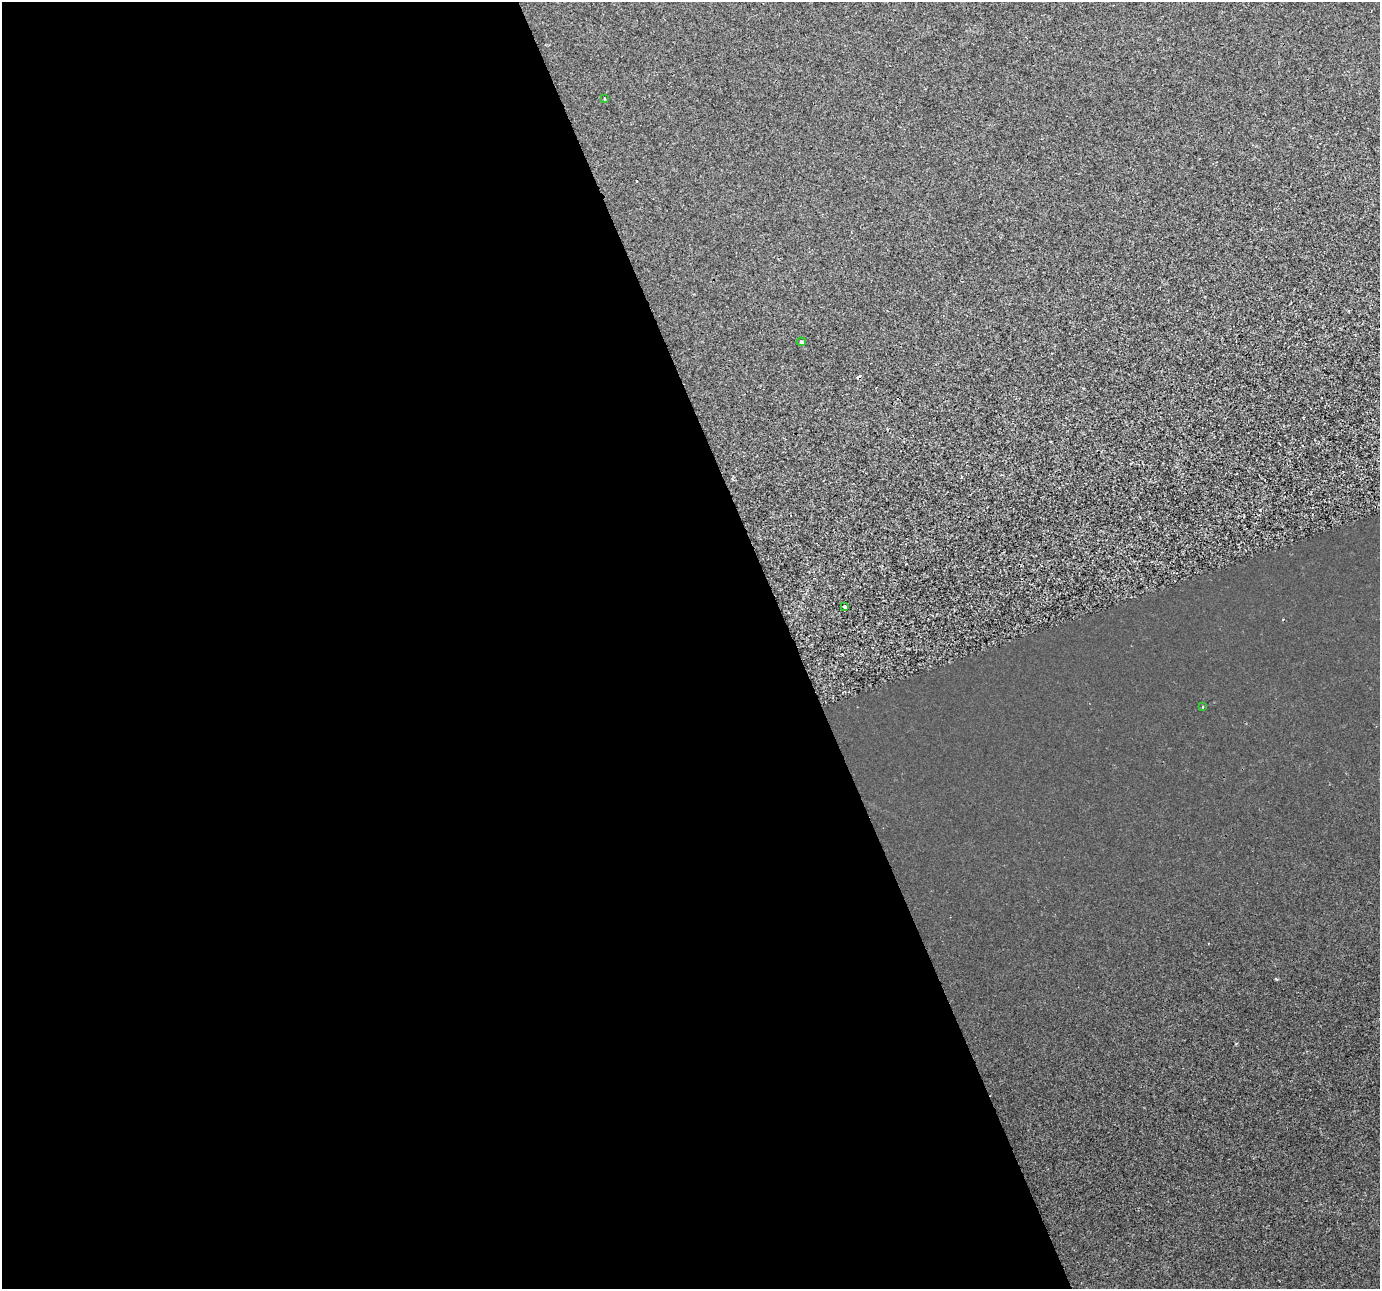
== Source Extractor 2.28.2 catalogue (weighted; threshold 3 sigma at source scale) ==
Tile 9 of 4 x 4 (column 1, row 3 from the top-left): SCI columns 1-1378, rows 1418-2704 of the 5513 x 5354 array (HDU 1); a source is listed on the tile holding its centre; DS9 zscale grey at full resolution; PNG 1382 x 1291 px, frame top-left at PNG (2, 2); each listed source drawn as its Kron ellipse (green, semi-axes under 4 px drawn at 4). Shown black and unused: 58% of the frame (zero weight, under 2 of 3 exposures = <1% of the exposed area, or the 3 px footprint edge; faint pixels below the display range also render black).
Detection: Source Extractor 2.28.2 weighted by HDU 2 'WHT'; one run over the whole footprint, this tile lists its part. Background 2.73e-04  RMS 0.0029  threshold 0.0131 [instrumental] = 3 sigma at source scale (4.5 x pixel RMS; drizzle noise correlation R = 1.50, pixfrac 1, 0.0396/0.0396 arcsec/px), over >= 5 px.
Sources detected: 6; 2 cosmic-ray / hot-pixel residue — neither listed nor drawn; the other 4 listed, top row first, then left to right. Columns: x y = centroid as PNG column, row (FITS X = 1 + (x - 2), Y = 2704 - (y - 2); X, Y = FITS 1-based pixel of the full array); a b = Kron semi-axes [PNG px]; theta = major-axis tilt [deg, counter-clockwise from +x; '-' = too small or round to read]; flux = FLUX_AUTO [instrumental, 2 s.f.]
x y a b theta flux
604 99 3 2 - 0.44
801 342 5 3 - 0.39
844 607 4 3 - 0.35
1203 707 3 2 - 0.28